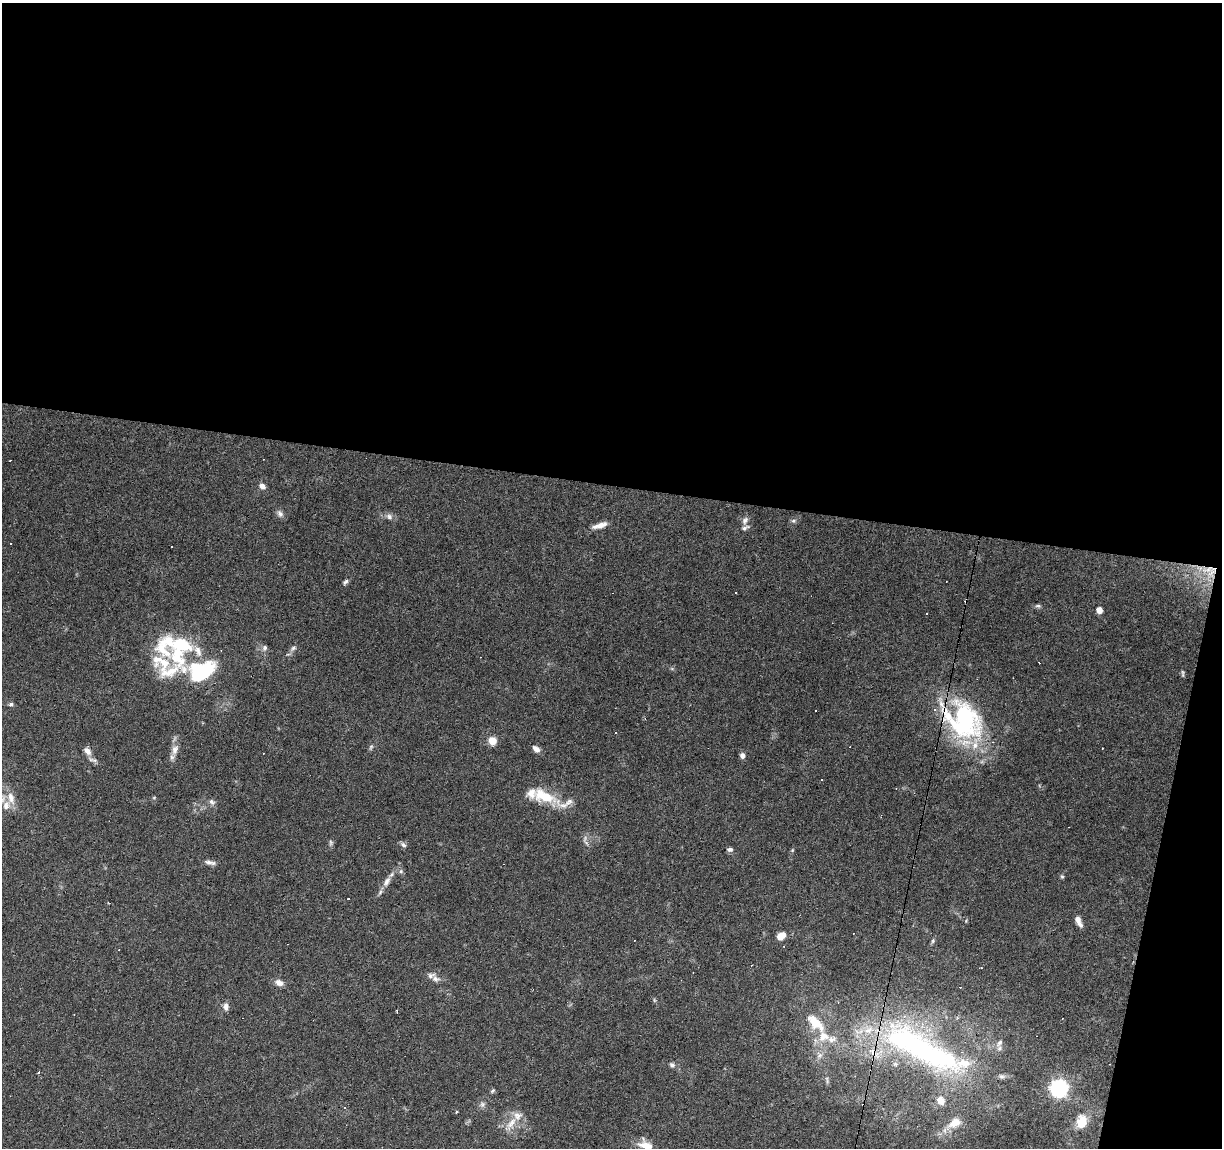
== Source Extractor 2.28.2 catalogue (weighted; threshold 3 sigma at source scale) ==
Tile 4 of 4 x 4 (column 4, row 1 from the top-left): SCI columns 3666-4885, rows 3723-4868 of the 4885 x 5090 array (HDU 1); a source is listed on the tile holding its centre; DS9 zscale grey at full resolution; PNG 1224 x 1150 px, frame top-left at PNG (2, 3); no overlay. Shown black and unused: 45% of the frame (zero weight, under 3 of 6 exposures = <1% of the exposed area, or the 3 px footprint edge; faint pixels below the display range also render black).
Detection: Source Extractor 2.28.2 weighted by HDU 2 'WHT'; one run over the whole footprint, this tile lists its part. Background 0.0705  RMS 0.0045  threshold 0.0185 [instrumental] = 3 sigma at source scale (4.09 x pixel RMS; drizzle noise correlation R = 1.36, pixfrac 0.8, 0.0396/0.0396 arcsec/px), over >= 5 px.
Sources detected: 113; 1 too faint to see at this stretch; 3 inside a brighter object's white glare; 25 cosmic-ray / hot-pixel residue — not listed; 21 inside a brighter listed object's ellipse — not listed separately; the other 63 listed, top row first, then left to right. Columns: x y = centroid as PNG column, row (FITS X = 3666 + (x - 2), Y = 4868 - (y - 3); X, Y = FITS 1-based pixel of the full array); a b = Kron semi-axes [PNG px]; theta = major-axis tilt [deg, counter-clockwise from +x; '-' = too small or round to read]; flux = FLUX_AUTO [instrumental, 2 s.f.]
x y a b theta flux
262 486 7 6 - 1.8
280 513 9 7 -58 1.5
389 517 9 7 -33 1.5
745 520 11 7 59 1.7
793 521 6 4 1 0.73
600 525 20 6 16 3.3
171 546 3 2 - 0.38
1211 571 18 14 -38 7.2
345 582 10 4 46 0.93
736 593 3 2 - 0.55
1038 606 8 4 7 0.81
1099 610 5 5 - 3.5
927 613 2 2 - 0.33
181 645 33 29 -30 25
265 648 8 7 - 1.2
293 648 7 5 46 0.96
1039 663 3 2 - 0.41
169 672 60 17 20 16
203 672 23 12 35 34
1183 673 10 3 -83 0.64
11 704 6 4 10 0.81
964 718 48 28 -60 60
492 741 7 6 - 6
1102 748 3 2 - 0.39
536 749 9 6 -38 2.2
175 750 14 9 76 3.2
87 751 11 7 -48 2.6
742 756 7 6 - 1.4
822 779 3 3 - 0.72
544 796 28 14 -22 14
11 798 17 9 -76 4.3
212 802 9 7 -28 1.3
331 842 9 4 -90 0.78
403 845 8 5 -44 1
730 849 8 5 0 1.1
210 862 15 5 -10 1.7
401 871 6 4 72 0.61
1062 877 5 5 - 0.56
387 882 17 7 57 3
1078 921 13 5 -62 2.5
781 936 9 6 38 4.7
933 941 7 5 70 0.73
435 979 12 7 -21 2
279 982 10 7 -27 2.3
226 1007 9 6 -83 1.9
397 1011 3 2 - 0.46
815 1023 29 13 -44 11
999 1043 10 6 56 1.8
925 1051 84 37 -35 82
820 1055 8 6 36 1.5
672 1065 7 6 - 0.99
38 1073 3 2 - 0.47
1002 1076 10 6 -7 1.3
827 1079 11 3 -79 0.84
1059 1088 7 7 - 130
493 1091 7 4 45 0.59
941 1101 12 9 -49 2.8
482 1105 8 6 -90 1.2
456 1112 3 3 - 0.77
1082 1122 8 7 - 13
511 1123 19 9 52 4.9
955 1123 16 10 32 5.4
646 1145 18 10 -21 4.9
Overlapping masked pixels (flux is a lower limit): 1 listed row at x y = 1211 571